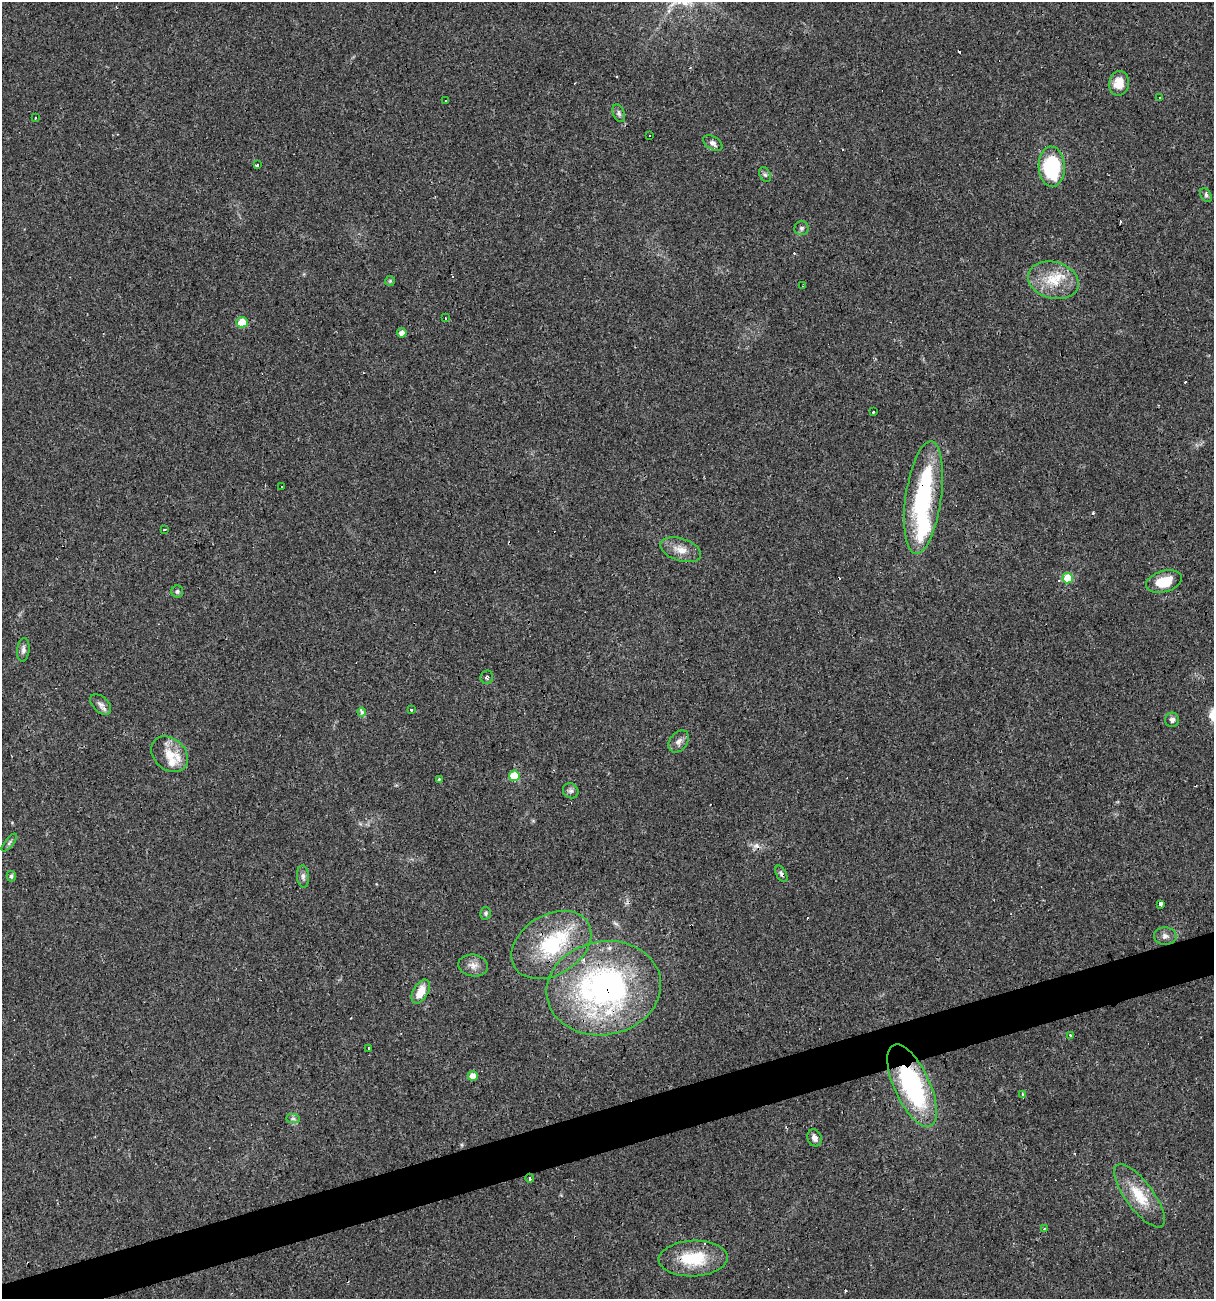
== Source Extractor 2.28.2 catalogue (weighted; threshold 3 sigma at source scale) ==
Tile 7 of 4 x 4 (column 3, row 2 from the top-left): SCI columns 2470-3681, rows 2594-3890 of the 4989 x 5186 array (HDU 1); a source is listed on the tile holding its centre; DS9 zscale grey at full resolution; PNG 1216 x 1301 px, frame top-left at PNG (2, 2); each listed source drawn as its Kron ellipse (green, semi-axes under 4 px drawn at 4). Shown black and unused: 3% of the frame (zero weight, under 3 of 4 exposures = <1% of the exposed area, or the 3 px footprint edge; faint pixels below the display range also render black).
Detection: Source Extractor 2.28.2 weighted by HDU 2 'WHT'; one run over the whole footprint, this tile lists its part. Background 0.0332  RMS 0.0037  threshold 0.0168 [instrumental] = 3 sigma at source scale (4.5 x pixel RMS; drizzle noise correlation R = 1.50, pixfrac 1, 0.0396/0.0396 arcsec/px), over >= 5 px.
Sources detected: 87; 1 inside a brighter object's white glare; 21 cosmic-ray / hot-pixel residue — neither listed nor drawn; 6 inside a brighter listed object's ellipse — not listed separately; the other 59 listed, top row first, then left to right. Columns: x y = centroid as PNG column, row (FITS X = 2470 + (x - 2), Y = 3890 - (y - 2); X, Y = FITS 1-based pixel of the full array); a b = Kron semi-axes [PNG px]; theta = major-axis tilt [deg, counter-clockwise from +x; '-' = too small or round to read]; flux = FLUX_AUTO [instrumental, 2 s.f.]
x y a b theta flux
1119 83 12 10 80 5.8
1160 97 3 2 - 0.61
446 100 3 2 - 0.75
619 113 9 5 -68 1
35 117 3 2 - 0.47
650 135 3 3 - 1.1
713 143 10 6 -32 1.5
257 165 3 3 - 1.5
1052 167 20 13 -88 31
765 175 8 5 -62 0.87
1206 195 7 5 -59 0.87
801 228 7 7 - 0.92
1053 280 26 18 -15 11
390 281 5 5 - 0.52
802 286 4 2 - 0.31
445 318 3 2 - 0.51
242 322 6 5 - 7.7
402 333 5 4 - 2.4
874 411 3 3 - 1.5
282 486 2 2 - 0.35
923 497 57 18 82 42
165 529 3 2 - 0.5
681 550 21 11 -18 4.6
1068 578 5 5 - 8.7
1164 582 18 10 16 8.8
177 591 6 6 - 0.82
23 650 12 6 85 1.4
487 677 7 6 - 1.1
101 704 12 7 -44 1.8
411 710 3 3 - 1.1
362 712 4 3 - 1.9
1172 720 7 7 - 1.4
679 741 12 8 52 1.9
170 754 20 15 -42 6.8
514 776 5 5 - 13
439 779 4 4 - 0.34
571 791 8 7 - 1.1
9 843 11 4 50 0.92
781 874 9 5 -62 0.98
11 876 5 4 - 0.79
303 877 11 6 -85 1.2
1161 904 4 3 - 12
486 913 6 5 - 0.67
1165 936 11 8 -6 1.8
551 945 43 30 31 28
473 965 15 11 -9 2.9
604 988 57 47 10 100
421 991 13 7 61 5.7
1070 1035 3 3 - 2
369 1049 3 3 - 0.43
473 1076 5 5 - 4
912 1086 45 18 -65 54
1022 1095 3 3 - 7.9
293 1119 7 4 -1 0.82
814 1138 9 7 -71 2.1
530 1178 4 3 - 2.6
1139 1196 38 14 -53 11
1044 1229 4 4 - 0.38
693 1258 34 18 2 16
Overlapping masked pixels (flux is a lower limit): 6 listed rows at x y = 923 497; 781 874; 551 945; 604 988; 912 1086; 530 1178